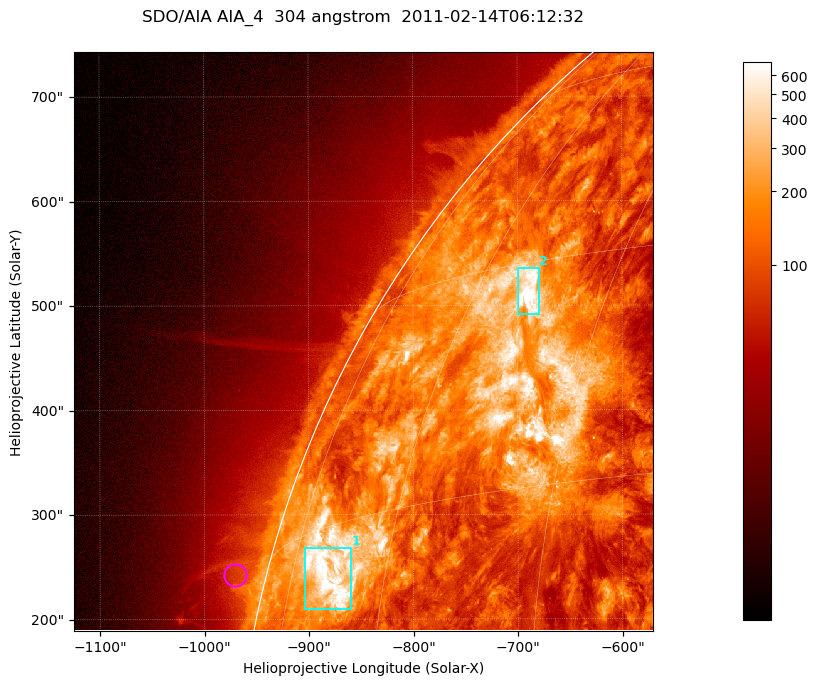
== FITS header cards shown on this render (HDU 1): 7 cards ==
TELESCOP= 'SDO/AIA '           / For AIA: SDO/AIA
INSTRUME= 'AIA_4   '           / For AIA: AIA_ATA1, AIA_ATA2, AIA_ATA3 or AIA_AT
WAVELNTH=                  304 / [angstrom] Wavelength
WAVEUNIT= 'angstrom'           / Wavelength unit: angstrom
DATE-OBS= '2011-02-14T06:12:32.139' / [ISO] Date when observation started; ISO 8
CTYPE1  = 'HPLN-TAN'           / CTYPE1; Typically HPLN
CTYPE2  = 'HPLT-TAN'           / CTYPE2; Typically HPLT

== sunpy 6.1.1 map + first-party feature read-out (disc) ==
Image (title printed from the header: SDO/AIA AIA_4  304 angstrom  2011-02-14T06:12:32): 923 x 923 px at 0.6 arcsec/px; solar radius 972 arcsec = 1619 px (partial field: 4.9% of the solar disc is inside the frame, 47% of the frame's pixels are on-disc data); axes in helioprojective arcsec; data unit not stated in the header (colour bar unlabelled)
Orientation: roll -0.132 deg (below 1 deg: not rotated)
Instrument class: DISC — disc imager (sunpy class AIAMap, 304 A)
Bright regions (active regions / flare kernels): reference = the on-disc median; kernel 7 px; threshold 5 sigma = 375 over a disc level ~129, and >= 1.15x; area >= 851 px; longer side >= 11 px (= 6.6 arcsec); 2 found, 2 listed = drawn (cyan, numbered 1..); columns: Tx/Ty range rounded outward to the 2 arcsec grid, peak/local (2 s.f.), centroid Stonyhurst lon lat
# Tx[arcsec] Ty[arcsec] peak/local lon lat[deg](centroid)
1 -906..-860 208..270 9.3 -68 +12
2 -700..-680 490..536 7.8 -53 +28
Off-limb structures (1.02-1.3 R_sun): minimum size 400 px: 3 found; the strongest spans PA ~75 deg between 1.02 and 1.06 R_sun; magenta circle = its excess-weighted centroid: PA ~75 deg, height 1.03 R_sun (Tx ~-972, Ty ~242 arcsec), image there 1.7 x the reference